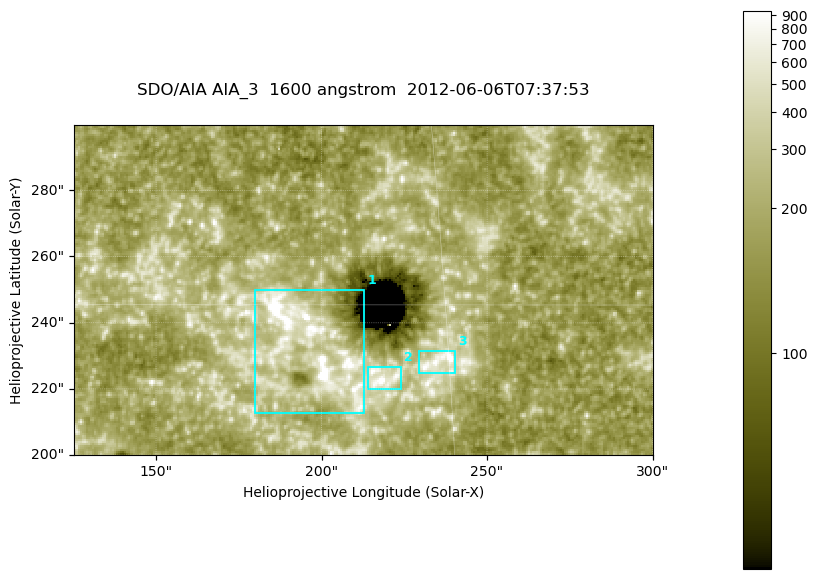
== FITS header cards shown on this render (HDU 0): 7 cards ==
TELESCOP= 'SDO/AIA '
INSTRUME= 'AIA_3   '
WAVELNTH=                 1600
WAVEUNIT= 'angstrom'
DATE-OBS= '2012-06-06T07:37:53.12'
CTYPE1  = 'HPLN-TAN'
CTYPE2  = 'HPLT-TAN'

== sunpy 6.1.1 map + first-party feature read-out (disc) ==
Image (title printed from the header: SDO/AIA AIA_3  1600 angstrom  2012-06-06T07:37:53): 287 x 164 px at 0.609 arcsec/px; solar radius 946 arcsec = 1552 px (partial field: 0.6% of the solar disc is inside the frame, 100% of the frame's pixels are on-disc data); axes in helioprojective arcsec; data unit not stated in the header (colour bar unlabelled)
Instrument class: DISC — disc imager (sunpy class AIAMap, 1600 A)
Bright regions (active regions / flare kernels): reference = the on-disc median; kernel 3 px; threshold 5 sigma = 329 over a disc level ~182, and >= 1.15x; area >= 47 px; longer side >= 3 px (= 1.8 arcsec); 3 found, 3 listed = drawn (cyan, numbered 1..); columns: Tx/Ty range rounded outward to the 2 arcsec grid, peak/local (2 s.f.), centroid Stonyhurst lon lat
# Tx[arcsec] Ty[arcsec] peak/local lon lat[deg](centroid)
1 180..214 212..250 7.6 +12 +14
2 214..224 220..228 8 +14 +14
3 228..240 224..232 7.2 +15 +14